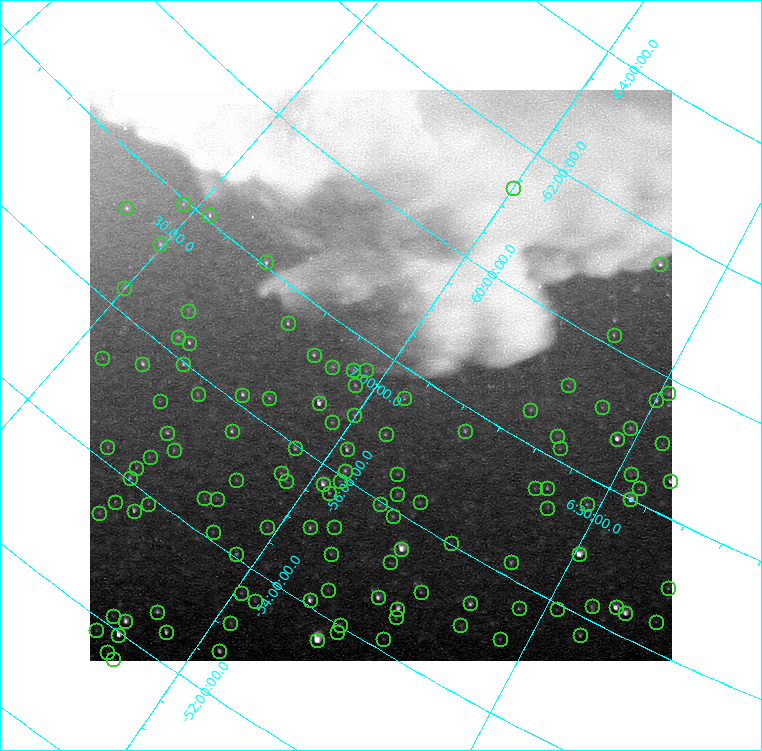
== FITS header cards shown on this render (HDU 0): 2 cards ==
NAXIS1  =                  582 / image width
NAXIS2  =                  571 / image height

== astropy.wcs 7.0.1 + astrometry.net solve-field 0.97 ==
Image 582 x 571 px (HDU 0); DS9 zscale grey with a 90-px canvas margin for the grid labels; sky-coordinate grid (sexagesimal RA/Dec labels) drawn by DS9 from the SOLVED WCS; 120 Tycho-2 reference stars matched to detected sources circled (green)
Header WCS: RA---TAN-SIP/DEC--TAN-SIP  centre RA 07:00:14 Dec -57:40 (105.06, -57.66 deg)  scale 57 x 57.8 arcsec/px (non-square pixels)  FOV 552.7' x 549.9'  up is +146 deg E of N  parity flipped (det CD > 0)
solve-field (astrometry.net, Tycho-2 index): VERIFIED the header's WCS against the Tycho-2 star catalogue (verified at 8 index scales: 5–129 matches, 0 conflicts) and refined it, rather than solving blind
Solved WCS: RA---TAN-SIP/DEC--TAN-SIP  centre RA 07:00:16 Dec -57:41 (105.07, -57.68 deg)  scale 57 x 57.6 arcsec/px (non-square pixels)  FOV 552.6' x 547.8'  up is +146 deg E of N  parity flipped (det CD > 0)
The solver's refit moves the header's centre by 49 arcsec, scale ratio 0.9998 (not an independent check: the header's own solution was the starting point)
Tycho-2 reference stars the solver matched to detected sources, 120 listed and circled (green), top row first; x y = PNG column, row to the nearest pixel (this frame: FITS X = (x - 90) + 1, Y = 571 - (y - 91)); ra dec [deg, ICRS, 3 dp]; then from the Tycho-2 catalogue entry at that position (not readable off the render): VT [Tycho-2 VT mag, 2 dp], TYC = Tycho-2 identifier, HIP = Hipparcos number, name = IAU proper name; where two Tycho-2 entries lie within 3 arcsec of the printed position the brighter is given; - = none
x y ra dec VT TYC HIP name
513 189 104.999 -61.336 6.89 8908-1355-1 33690 -
183 205 112.856 -57.940 7.39 8559-176-1 - -
126 209 114.015 -57.296 6.78 8560-435-1 36980 -
209 216 112.048 -58.073 6.62 8559-344-1 36287 -
160 245 112.575 -57.210 7.27 8559-936-1 36471 -
266 263 109.826 -58.052 6.76 8558-557-1 35467 -
660 265 99.502 -61.533 6.32 8895-851-1 31711 -
124 289 112.531 -56.319 8.15 8559-1274-1 36461 -
188 312 110.693 -56.682 8.24 8559-1525-1 - -
288 324 108.193 -57.491 6.64 8558-1305-1 34855 -
614 336 99.660 -60.183 7.03 8895-175-1 31768 -
178 338 110.440 -56.253 8.11 8559-1597-1 - -
189 344 110.096 -56.295 6.58 8559-1994-1 35567 -
314 356 107.028 -57.331 6.90 8558-814-1 34417 -
102 359 111.682 -55.244 8.27 8555-793-1 36146 -
142 365 110.737 -55.577 7.01 8555-159-1 35790 -
183 365 109.841 -55.971 7.55 8554-1999-1 35474 -
332 368 106.371 -57.348 8.07 8545-811-1 - -
353 371 105.821 -57.503 8.17 8545-236-1 - -
366 371 105.507 -57.602 8.31 8545-1446-1 33886 -
355 386 105.511 -57.316 7.36 8545-1837-1 33887 -
568 386 100.091 -59.123 7.76 8548-85-1 31929 -
668 394 97.236 -59.773 7.81 8547-1147-1 30882 -
198 395 108.989 -55.733 7.80 8554-1129-1 35154 -
242 396 107.981 -56.155 6.78 8554-805-1 34776 -
269 399 107.308 -56.360 8.10 8558-2137-1 - -
404 399 104.097 -57.576 7.76 8545-857-1 33371 -
656 401 97.480 -59.591 6.84 8547-1503-1 30959 -
160 402 109.691 -55.281 7.77 8554-2092-1 35418 -
319 404 106.076 -56.750 5.14 8545-2238-1 34105 -
602 408 98.854 -59.088 8.47 8547-856-1 31459 -
530 411 100.719 -58.484 8.10 8548-1-1 32153 -
354 416 105.043 -56.907 7.91 8545-1628-1 - -
332 423 105.445 -56.621 7.77 8545-2142-1 33863 -
630 429 97.774 -59.005 7.77 8547-26-1 31062 -
232 432 107.602 -55.588 7.72 8554-2310-1 34631 -
465 432 102.066 -57.656 7.42 8544-1199-1 32610 -
167 434 108.999 -54.962 7.49 8554-698-1 35158 -
386 435 103.972 -56.942 7.46 8545-288-1 33324 -
557 437 99.611 -58.338 8.27 8547-1235-1 31745 -
617 440 97.993 -58.754 5.64 8547-1744-1 31137 -
662 444 96.682 -59.024 8.49 8547-1341-1 30671 -
107 448 110.027 -54.211 8.03 8551-2058-1 35546 -
295 449 105.874 -55.948 7.42 8541-1252-1 34015 -
560 449 99.363 -58.182 8.25 8547-1743-1 - -
347 450 104.652 -56.395 6.49 8545-2013-1 33577 -
174 451 108.551 -54.801 8.08 8554-1000-1 - -
150 458 108.965 -54.490 8.69 8554-1286-1 - -
136 469 109.066 -54.226 7.66 8550-2735-1 35183 -
345 472 104.350 -56.101 7.45 8541-1730-1 33464 -
281 474 105.814 -55.504 8.54 8541-2068-1 - -
397 475 103.054 -56.509 8.25 8544-1378-1 32980 -
631 475 97.107 -58.354 8.52 8547-716-1 30811 -
130 479 109.042 -54.042 7.39 8550-2037-1 35172 -
236 481 106.690 -55.007 8.39 8554-1846-1 - -
286 482 105.548 -55.440 8.37 8541-2050-1 33902 -
340 482 104.298 -55.915 8.73 8541-1193-1 33440 -
670 482 95.946 -58.544 6.48 8546-832-1 30423 -
323 485 104.666 -55.729 6.39 8541-1454-1 33588 -
535 489 99.407 -57.438 8.89 8543-692-1 31664 -
547 489 99.113 -57.539 7.20 8543-1002-1 31569 -
639 489 96.682 -58.222 8.28 8547-474-1 30673 -
329 494 104.368 -55.668 7.36 8541-1344-1 33473 -
397 495 102.741 -56.237 8.98 8540-1973-1 32865 -
204 499 107.103 -54.483 8.59 8554-466-1 34446 -
217 500 106.818 -54.579 8.38 8554-64-1 - -
630 500 96.767 -58.002 5.96 8543-1026-1 30703 -
115 503 108.944 -53.602 8.07 8550-869-1 35131 -
420 503 102.081 -56.318 8.42 8544-1695-1 32618 -
148 505 108.219 -53.894 7.91 8550-1415-1 34867 -
380 505 103.006 -55.954 8.33 8540-1636-1 - -
587 505 97.843 -57.613 7.95 8543-618-1 - -
547 509 98.814 -57.265 8.61 8543-817-1 31442 -
134 512 108.416 -53.668 6.68 8550-1113-1 34929 -
99 514 109.102 -53.320 8.32 8550-655-1 - -
393 517 102.510 -55.904 7.76 8540-1114-1 32778 -
267 528 105.255 -54.685 8.68 8541-1570-1 - -
310 528 104.275 -55.047 7.84 8541-604-1 33431 -
334 528 103.714 -55.259 8.25 8541-519-1 33229 -
213 533 106.373 -54.120 8.15 8537-1640-1 34196 -
451 544 100.711 -56.016 8.28 8540-745-1 32149 -
401 550 101.828 -55.540 5.80 8540-615-1 32531 -
236 555 105.531 -54.058 7.88 8537-1392-1 - -
331 555 103.390 -54.883 8.10 8541-470-1 33093 -
579 555 97.369 -56.853 5.32 8543-1756-1 30932 -
390 563 101.893 -55.265 8.44 8540-955-1 - -
511 563 98.966 -56.228 7.73 8539-1551-1 31504 -
668 589 94.620 -57.000 7.81 8542-622-1 29965 -
328 591 102.936 -54.376 8.64 8540-1506-1 32944 -
421 593 100.723 -55.115 7.92 8540-239-1 32156 -
241 594 104.818 -53.596 8.69 8537-2407-1 - -
378 598 101.674 -54.695 6.63 8540-1123-1 32477 -
310 601 103.196 -54.090 6.67 8536-2074-1 33016 -
255 602 104.401 -53.612 8.30 8537-12-1 33483 -
470 604 99.401 -55.344 7.00 8539-1641-1 31661 -
592 607 96.356 -56.214 8.40 8538-797-1 30556 -
616 608 95.733 -56.370 5.63 8542-1469-1 30342 -
519 609 98.143 -55.649 8.00 8539-1324-1 31179 -
397 610 101.053 -54.696 6.44 8540-706-1 32269 -
557 610 97.191 -55.917 8.26 8539-1053-1 30861 -
157 613 106.340 -52.610 7.93 8537-1343-1 34184 -
625 614 95.420 -56.362 6.99 8542-1694-1 30237 -
113 617 107.205 -52.155 8.61 8131-1406-1 34488 -
396 618 100.967 -54.567 8.54 8540-138-1 32242 -
125 622 106.866 -52.205 6.76 8130-699-1 34370 -
656 623 94.526 -56.444 8.24 8542-1718-1 29932 -
230 624 104.606 -53.102 8.49 8537-1735-1 33559 -
340 626 102.161 -54.014 7.89 8536-1596-1 32648 -
460 626 99.340 -54.979 9.44 8539-187-1 31644 -
96 631 107.332 -51.825 8.24 8131-1905-1 34533 -
166 633 105.853 -52.425 6.52 8130-713-1 34006 -
337 633 102.107 -53.894 8.11 8536-1705-1 32634 -
118 636 106.805 -51.968 6.06 8130-1981-1 34349 -
580 636 96.274 -55.725 7.59 8538-1558-1 30533 -
383 640 100.962 -54.182 8.49 8536-2045-1 32240 -
500 640 98.200 -55.080 8.16 8539-326-1 31207 -
317 641 102.464 -53.622 4.51 8536-794-1 32761 -
219 652 104.439 -52.648 6.97 8537-2720-1 33495 -
107 653 106.778 -51.639 9.04 8130-2229-1 - -
113 660 106.552 -51.611 9.03 8130-2058-1 - -